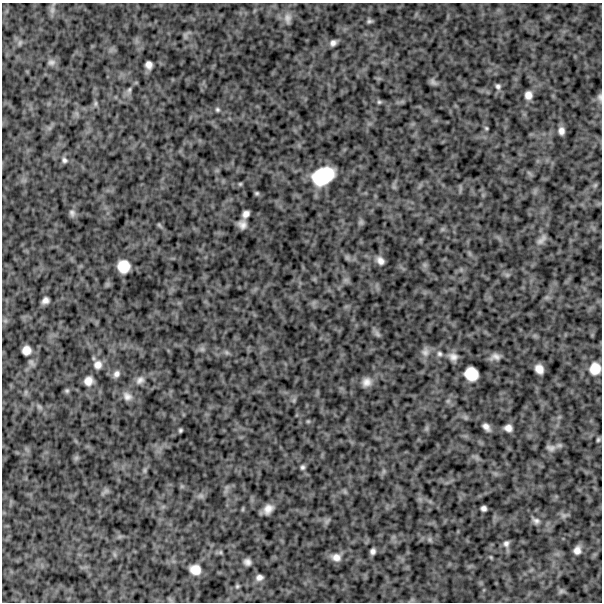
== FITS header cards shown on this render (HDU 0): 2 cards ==
NAXIS1  =                  600
NAXIS2  =                  600

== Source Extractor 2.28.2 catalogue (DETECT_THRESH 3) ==
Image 600 x 600 px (HDU 0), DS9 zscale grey, 1 PNG px = 1 image px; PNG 604 x 604 px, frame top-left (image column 1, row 600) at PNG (2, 3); no overlay
Background 850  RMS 250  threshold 748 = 3 sigma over >= 5 px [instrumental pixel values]
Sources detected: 89; all 89 listed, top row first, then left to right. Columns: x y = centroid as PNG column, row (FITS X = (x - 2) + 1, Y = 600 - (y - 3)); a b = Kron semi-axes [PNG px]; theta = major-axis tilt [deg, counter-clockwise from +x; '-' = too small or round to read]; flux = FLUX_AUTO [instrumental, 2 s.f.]
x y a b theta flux
52 10 11 7 81 68000
287 18 14 9 -86 96000
369 21 6 5 - 39000
185 35 9 5 -84 39000
20 43 8 5 69 35000
333 43 8 6 43 71000
51 62 10 8 5 66000
149 65 7 6 - 95000
433 82 10 6 -49 49000
498 86 8 7 - 49000
129 90 9 5 79 44000
528 95 8 7 - 120000
600 97 10 6 -89 50000
379 102 6 5 - 30000
95 103 8 6 89 38000
217 109 6 5 - 32000
486 128 5 5 - 22000
561 131 7 5 -84 86000
64 160 9 7 -34 58000
323 176 23 16 27 880000
240 184 5 5 - 22000
595 185 7 4 45 27000
257 193 5 4 - 28000
72 213 10 8 -68 61000
246 214 7 6 - 89000
361 222 8 6 15 35000
159 225 7 4 -45 26000
242 225 7 7 - 95000
541 240 16 7 45 82000
347 257 9 6 -63 38000
380 261 11 8 -44 110000
425 265 7 5 -90 41000
123 266 11 10 - 330000
507 275 6 6 - 36000
346 280 7 6 - 50000
45 300 7 5 28 77000
377 334 12 6 -57 50000
202 349 7 7 - 46000
26 350 8 8 - 150000
226 352 8 5 -31 37000
425 352 13 11 -89 100000
439 354 7 7 - 49000
453 357 12 9 -25 110000
495 357 13 8 7 97000
98 365 11 11 - 130000
539 369 9 7 -61 150000
595 369 13 12 - 260000
116 374 10 8 57 79000
471 374 12 11 - 360000
140 380 12 9 40 89000
88 381 8 8 - 140000
367 382 11 10 - 130000
67 391 6 6 - 31000
26 392 7 4 72 29000
127 396 13 10 -35 110000
294 400 7 4 72 30000
448 401 5 5 - 32000
39 407 9 6 -49 45000
465 417 7 4 -71 30000
308 421 5 5 - 21000
486 427 10 6 -48 86000
427 428 7 4 71 32000
508 428 7 6 - 100000
180 430 4 3 - 27000
598 440 5 4 - 28000
551 448 12 7 -9 72000
76 458 7 5 45 34000
302 467 7 5 74 40000
145 470 7 4 90 30000
384 471 7 4 71 32000
105 491 12 4 36 44000
201 496 8 7 - 52000
484 508 5 5 - 57000
268 509 9 7 48 130000
563 515 9 7 -22 56000
327 521 10 5 54 42000
536 521 11 7 -25 68000
430 539 9 4 -82 29000
506 543 10 8 76 71000
577 550 8 7 - 110000
373 551 5 5 - 56000
220 552 6 5 - 28000
336 557 13 10 -11 140000
491 557 5 4 - 18000
247 562 7 6 - 73000
195 570 10 8 -21 200000
259 577 8 6 14 75000
237 586 5 5 - 25000
561 591 8 6 2 43000
At the frame edge (FLAGS 8, measured only in part): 1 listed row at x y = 600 97